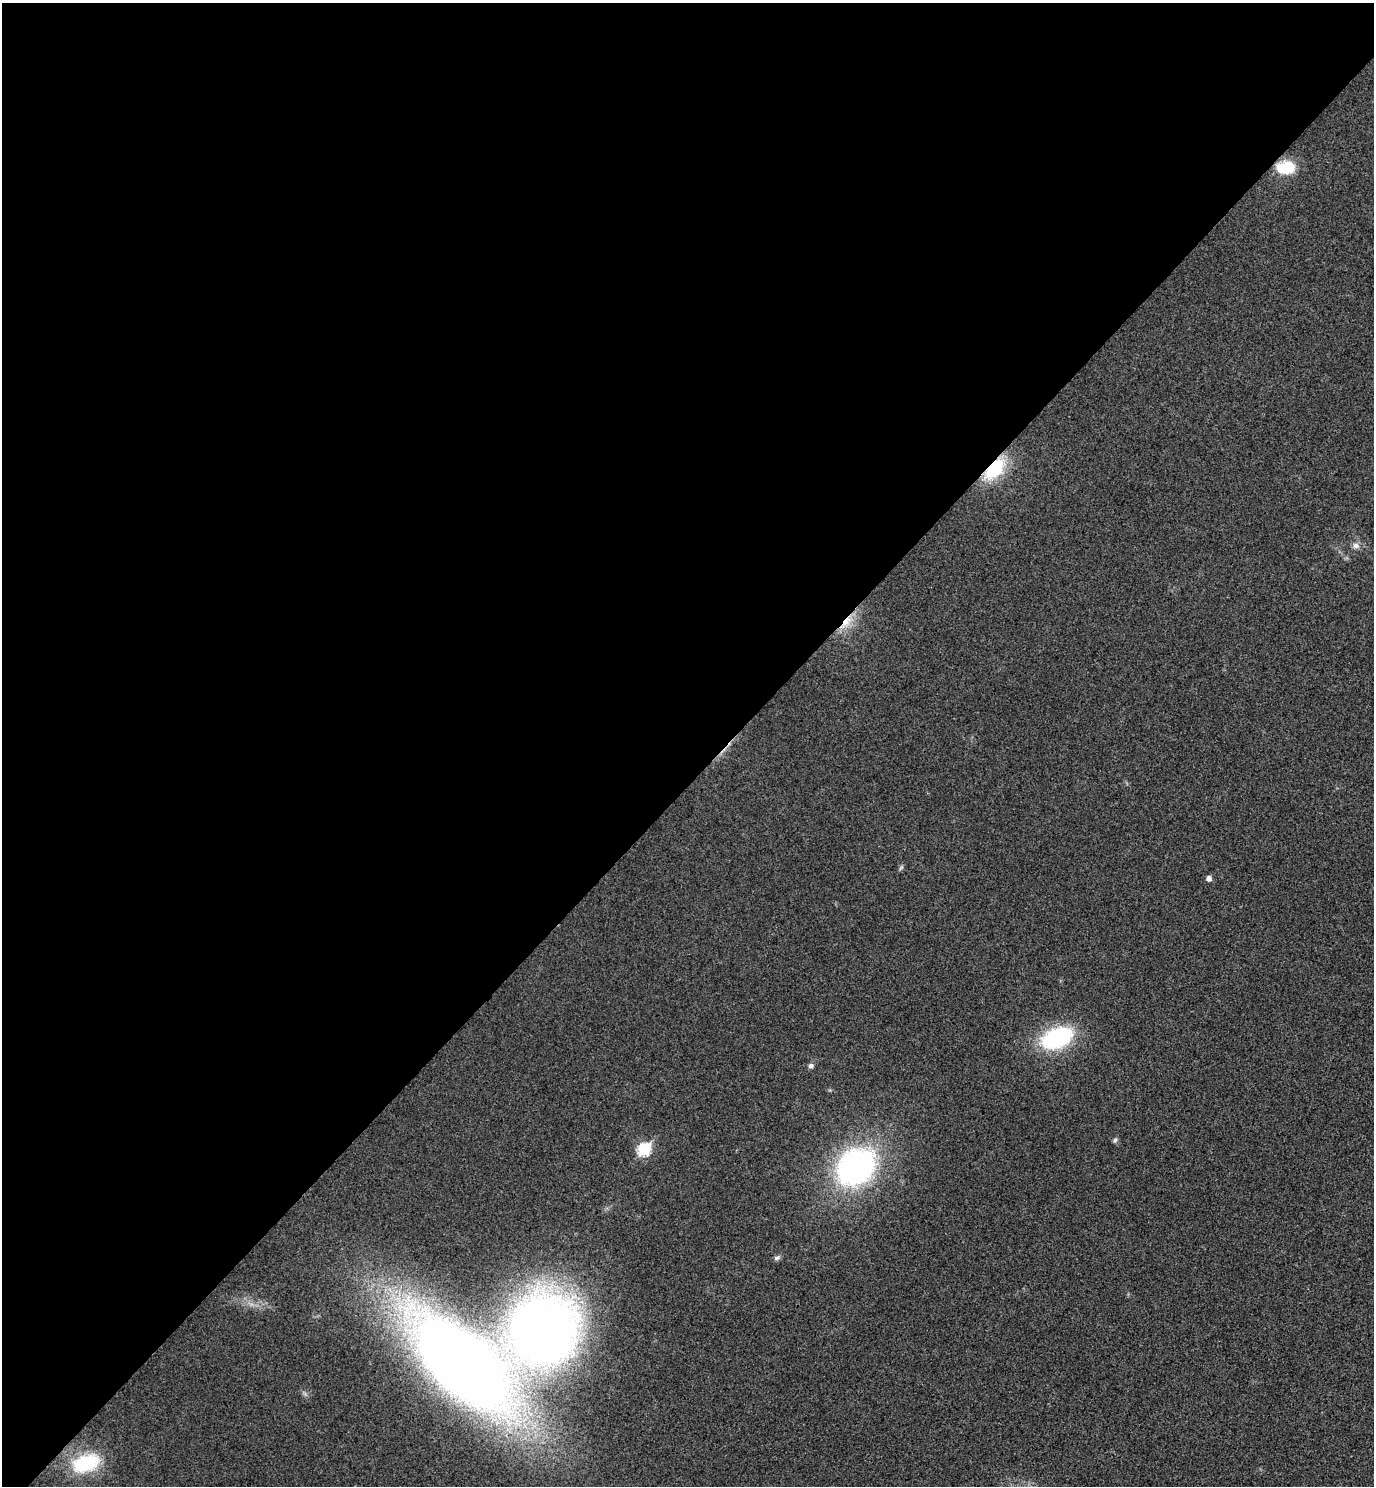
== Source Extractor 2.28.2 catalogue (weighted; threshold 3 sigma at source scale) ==
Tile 5 of 4 x 4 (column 1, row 2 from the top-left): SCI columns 200-1571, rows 3015-4498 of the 6026 x 6025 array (HDU 1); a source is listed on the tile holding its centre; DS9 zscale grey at full resolution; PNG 1376 x 1488 px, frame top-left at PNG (2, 3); no overlay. Shown black and unused: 53% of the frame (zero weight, under 3 of 4 exposures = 6% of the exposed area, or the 3 px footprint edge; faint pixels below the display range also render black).
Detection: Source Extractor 2.28.2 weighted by HDU 2 'WHT'; one run over the whole footprint, this tile lists its part. Background 0.0217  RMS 0.0063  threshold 0.0282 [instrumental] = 3 sigma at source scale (4.5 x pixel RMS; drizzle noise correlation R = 1.50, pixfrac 1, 0.05/0.05 arcsec/px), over >= 5 px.
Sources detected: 14; all 14 listed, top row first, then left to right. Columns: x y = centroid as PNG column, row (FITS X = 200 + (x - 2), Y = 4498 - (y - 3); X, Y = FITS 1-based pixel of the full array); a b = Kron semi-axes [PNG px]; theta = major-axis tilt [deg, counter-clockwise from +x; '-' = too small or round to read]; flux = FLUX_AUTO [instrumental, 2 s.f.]
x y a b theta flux
1285 168 21 13 5 20
995 469 26 14 47 33
1356 546 9 8 - 2.8
846 622 23 8 49 10
1208 878 5 5 - 3
1057 1038 38 23 23 54
811 1066 5 5 - 2.1
1115 1140 7 5 46 1.1
644 1149 7 6 - 58
856 1167 27 22 38 200
777 1258 9 5 21 1.6
544 1329 47 43 66 620
461 1363 72 34 -44 1200
86 1463 34 19 20 38
Overlapping masked pixels (flux is a lower limit): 2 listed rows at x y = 995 469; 846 622